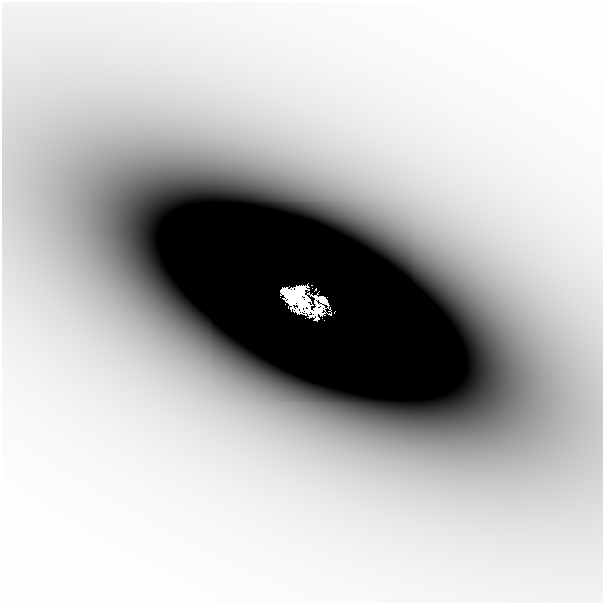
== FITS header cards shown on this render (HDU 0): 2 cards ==
NAXIS1  =                  601
NAXIS2  =                  601

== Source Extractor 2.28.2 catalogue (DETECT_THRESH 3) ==
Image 601 x 601 px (HDU 0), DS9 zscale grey, 1 PNG px = 1 image px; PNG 605 x 605 px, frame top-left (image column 1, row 601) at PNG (2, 2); no overlay
Background -8.16e-05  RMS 2.1e-05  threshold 6.27e-05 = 3 sigma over >= 5 px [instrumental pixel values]
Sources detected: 8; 3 with non-positive FLUX_AUTO (blend fragments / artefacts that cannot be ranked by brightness) are not listed; the other 5 listed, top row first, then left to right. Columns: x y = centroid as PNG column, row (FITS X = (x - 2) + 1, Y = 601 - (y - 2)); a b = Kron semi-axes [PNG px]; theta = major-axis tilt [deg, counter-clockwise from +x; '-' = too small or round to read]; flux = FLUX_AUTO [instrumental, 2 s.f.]
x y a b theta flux
302 288 8 4 8 1.6
295 296 21 16 -33 5.7
306 298 9 3 -69 0.8
303 303 12 7 -59 3.3
344 410 46 26 -7 0.16
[3 non-positive-flux detections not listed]